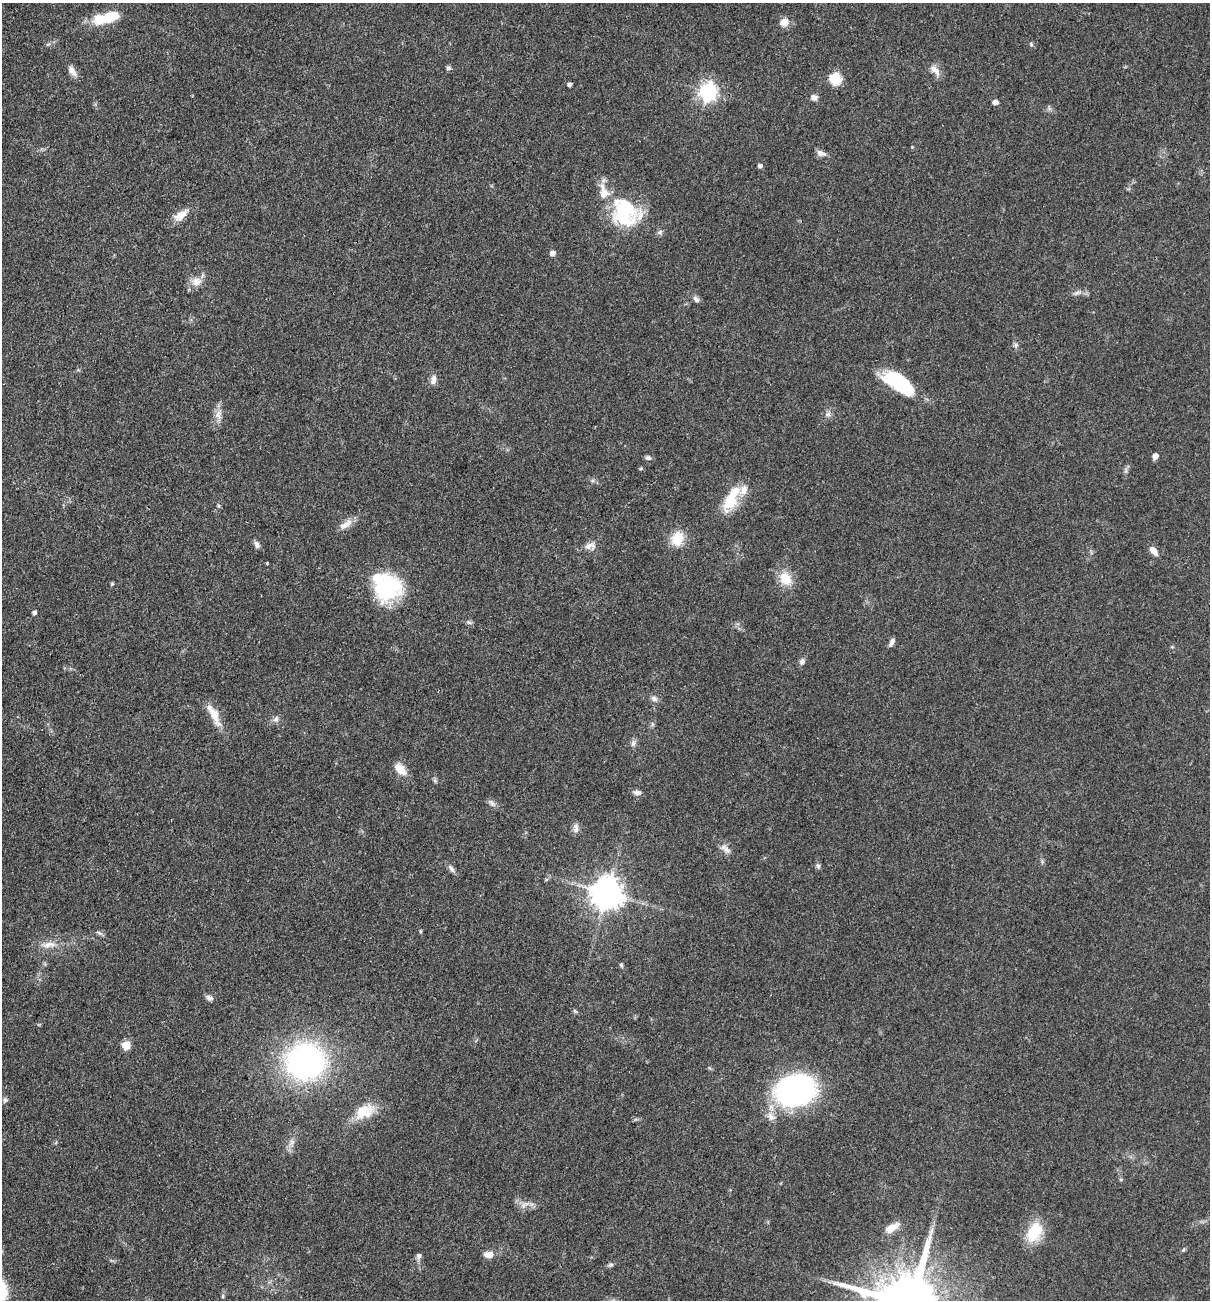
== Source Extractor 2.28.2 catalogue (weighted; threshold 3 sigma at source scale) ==
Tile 11 of 4 x 4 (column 3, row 3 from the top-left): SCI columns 2670-3877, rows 1300-2597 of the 5213 x 5194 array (HDU 1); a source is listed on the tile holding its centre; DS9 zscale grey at full resolution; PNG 1212 x 1302 px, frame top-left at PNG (2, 3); no overlay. Shown black and unused: <1% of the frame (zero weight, under 3 of 4 exposures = <1% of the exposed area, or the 3 px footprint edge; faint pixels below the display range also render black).
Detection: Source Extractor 2.28.2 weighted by HDU 2 'WHT'; one run over the whole footprint, this tile lists its part. Background 0.0969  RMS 0.006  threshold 0.0271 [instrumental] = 3 sigma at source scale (4.5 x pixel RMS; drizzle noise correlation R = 1.50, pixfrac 1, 0.05/0.05 arcsec/px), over >= 5 px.
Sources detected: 81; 5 inside a brighter listed object's ellipse — not listed separately; the other 76 listed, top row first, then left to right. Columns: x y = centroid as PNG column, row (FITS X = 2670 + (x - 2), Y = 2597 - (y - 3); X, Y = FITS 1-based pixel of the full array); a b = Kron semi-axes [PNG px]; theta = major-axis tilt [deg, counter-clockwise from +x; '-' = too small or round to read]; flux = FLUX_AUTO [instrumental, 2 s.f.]
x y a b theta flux
108 17 30 10 16 23
784 22 12 10 16 4.8
448 68 6 5 - 1.4
935 70 17 8 -43 4.4
72 71 17 8 -53 3.9
835 79 6 6 - 55
569 85 4 4 - 2.1
708 92 7 7 - 240
814 97 9 8 - 2.6
995 102 4 4 - 4.1
1049 108 7 5 -47 1.3
821 153 11 8 -10 3.2
760 166 4 4 - 2
623 214 35 28 -53 43
181 215 23 10 36 7.4
660 232 8 6 17 1.5
553 253 5 5 - 3.4
196 281 15 13 13 6.1
1077 293 13 5 20 2.3
696 299 9 6 -48 2.1
1016 345 7 4 72 1.2
434 380 13 7 86 3.3
899 382 38 16 -34 41
218 414 14 8 79 4.5
828 414 9 6 14 2
1155 456 5 4 - 5.5
648 458 8 6 -20 1.7
641 468 5 3 - 0.66
731 500 29 16 65 19
346 524 22 8 32 5.3
677 538 18 15 68 12
257 544 9 6 -66 2.3
588 546 15 10 12 4.5
1154 551 11 6 -51 4.7
267 563 3 3 - 0.62
785 578 18 14 -54 11
112 584 6 4 46 0.67
388 589 34 28 35 49
34 613 5 5 - 1.5
469 622 7 4 -3 1.2
892 642 10 5 59 2.2
802 661 9 7 60 2.1
654 698 9 7 -41 2.5
214 715 29 9 -67 10
276 719 9 7 72 2.2
633 743 9 7 80 2.1
400 769 15 9 -44 8.6
637 793 10 6 -7 2.8
492 803 13 6 -48 2.1
576 828 13 7 90 2.8
726 849 17 7 -38 3.7
1042 861 7 5 -78 1.1
818 866 6 6 - 1.2
451 869 13 5 -53 2.2
607 893 9 9 - 1100
420 931 4 3 - 0.8
99 933 9 5 -27 1.4
48 945 23 8 5 6.9
621 965 6 4 -88 1
209 998 10 7 -32 2.1
575 1011 6 5 - 1.1
126 1045 5 5 - 20
305 1061 28 26 -13 190
795 1090 29 24 15 150
5 1100 7 6 - 1.4
362 1111 32 16 27 15
771 1117 11 9 -40 4
292 1142 8 6 46 2.1
524 1205 14 7 36 3.5
891 1228 18 8 32 7
1034 1232 27 16 62 19
1183 1250 7 4 59 0.97
488 1254 12 8 1 4.1
419 1256 8 6 76 1.8
610 1265 8 5 11 1.3
223 1296 6 4 89 0.83